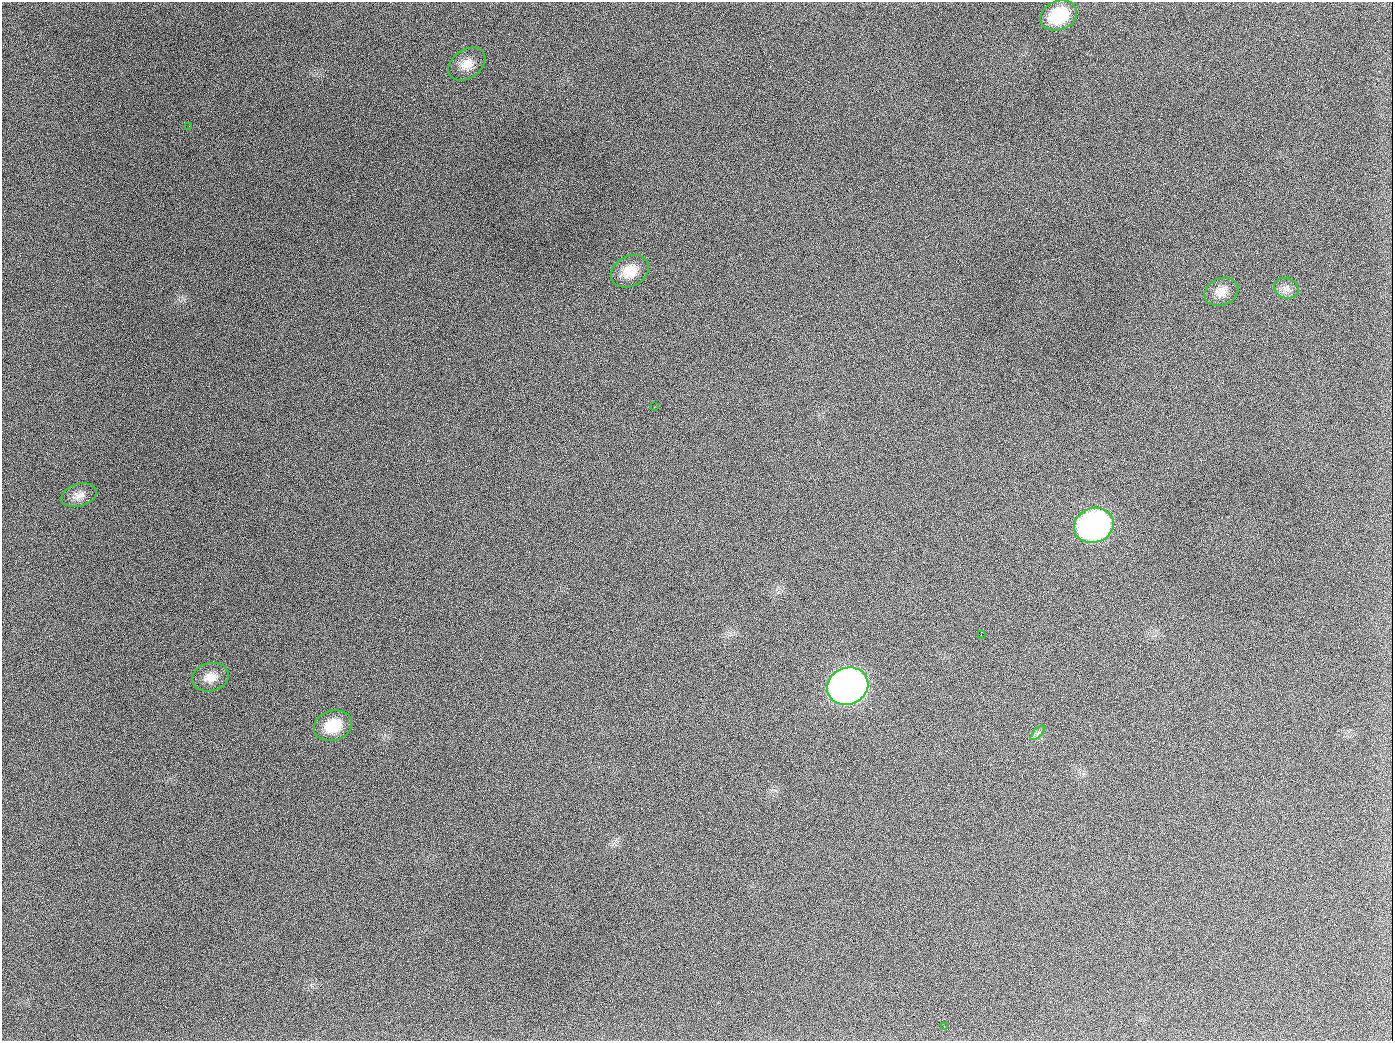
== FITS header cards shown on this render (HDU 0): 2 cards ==
NAXIS1  =                 1391
NAXIS2  =                 1039

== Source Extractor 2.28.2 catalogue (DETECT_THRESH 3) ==
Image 1391 x 1039 px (HDU 0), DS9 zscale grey, 1 PNG px = 1 image px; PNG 1395 x 1043 px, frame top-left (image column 1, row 1039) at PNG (2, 2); each listed source drawn as its Kron ellipse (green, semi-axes under 4 px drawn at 4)
Background 1880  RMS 79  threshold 237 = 3 sigma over >= 5 px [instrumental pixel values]
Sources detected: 15; all 15 listed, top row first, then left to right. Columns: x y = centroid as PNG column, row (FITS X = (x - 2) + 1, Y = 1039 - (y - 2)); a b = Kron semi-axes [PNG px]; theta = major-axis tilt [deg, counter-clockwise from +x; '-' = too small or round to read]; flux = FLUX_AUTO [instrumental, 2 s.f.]
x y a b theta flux
1059 15 19 14 21 2.1e+05
467 64 20 14 36 7.1e+04
189 126 3 2 - 5.6e+03
630 271 20 15 29 9.9e+04
1286 288 12 10 -24 3.6e+04
1221 292 17 13 23 5.8e+04
654 407 3 2 - 4.0e+03
79 495 18 11 16 4.8e+04
1094 525 20 17 21 1.8e+06
981 634 3 2 - 1.3e+04
210 677 18 14 13 6.6e+04
848 686 21 18 23 4.2e+06
333 726 19 15 16 1.4e+05
1038 733 9 3 45 1.3e+04
944 1026 3 2 - 3.9e+03